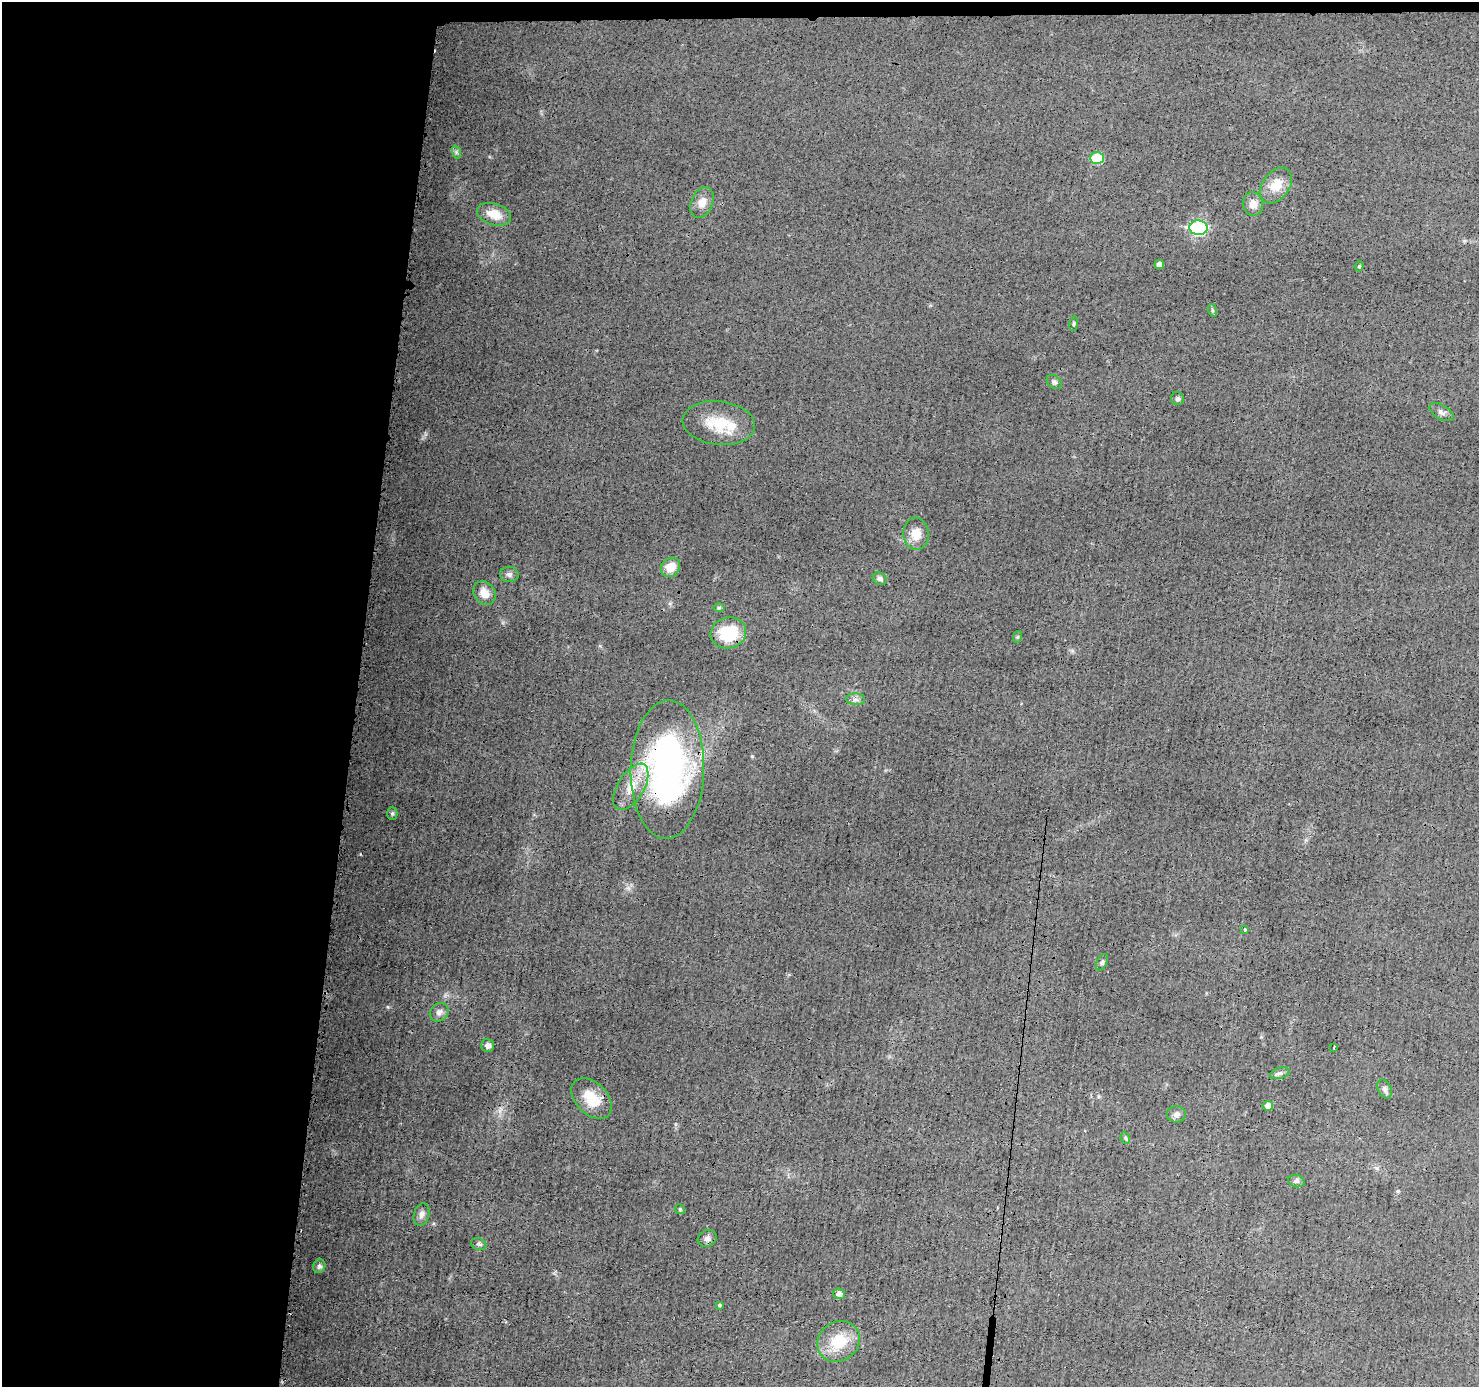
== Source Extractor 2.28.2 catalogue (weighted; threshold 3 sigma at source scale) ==
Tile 1 of 3 x 3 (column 1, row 1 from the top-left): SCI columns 8-1484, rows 2877-4261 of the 4448 x 4462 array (HDU 1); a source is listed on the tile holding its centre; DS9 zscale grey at full resolution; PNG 1481 x 1389 px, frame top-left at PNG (2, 2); each listed source drawn as its Kron ellipse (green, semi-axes under 4 px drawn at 4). Shown black and unused: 25% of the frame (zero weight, under 3 of 4 exposures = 1% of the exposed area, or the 3 px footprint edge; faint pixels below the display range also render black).
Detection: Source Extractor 2.28.2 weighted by HDU 2 'WHT'; one run over the whole footprint, this tile lists its part. Background 0.0142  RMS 0.0031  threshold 0.0138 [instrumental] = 3 sigma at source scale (4.5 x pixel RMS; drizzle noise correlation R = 1.50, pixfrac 1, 0.05/0.05 arcsec/px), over >= 5 px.
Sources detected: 48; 1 inside a brighter listed object's ellipse — not listed separately; the other 47 listed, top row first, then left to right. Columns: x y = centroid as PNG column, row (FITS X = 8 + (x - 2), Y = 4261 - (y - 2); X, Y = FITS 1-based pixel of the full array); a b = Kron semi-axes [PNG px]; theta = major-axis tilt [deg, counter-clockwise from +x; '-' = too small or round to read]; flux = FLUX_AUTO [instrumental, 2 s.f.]
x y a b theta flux
456 152 7 4 -72 0.54
1097 158 7 6 - 12
1276 185 20 13 54 5.2
702 203 16 11 68 2.8
1253 204 12 10 -82 2.4
494 214 17 10 -18 4.8
1198 228 9 7 -2 43
1159 265 5 4 - 1.5
1359 266 5 4 - 0.43
1212 310 6 4 -72 0.44
1074 324 7 3 82 0.39
1054 382 8 6 -38 0.77
1177 399 7 6 - 0.73
1441 412 13 7 -30 1.2
719 423 36 22 -7 11
916 534 16 13 -87 4.2
670 567 10 9 - 4.4
509 574 9 7 -1 1.1
880 579 7 6 - 0.78
484 593 12 10 -54 3.4
719 607 6 4 1 0.4
728 633 18 15 15 14
1017 637 6 4 71 0.33
855 699 9 6 -5 0.99
667 769 69 36 89 97
631 787 26 13 59 6.8
392 813 6 5 - 0.54
1245 930 3 3 - 1.2
1102 962 9 5 63 0.64
439 1012 10 8 44 1.4
488 1045 6 6 - 1.2
1334 1047 3 2 - 0.85
1280 1073 10 5 14 0.85
1384 1089 10 6 -65 1.1
592 1098 24 15 -45 7.9
1268 1106 5 4 - 2.5
1176 1114 9 8 - 1.3
1125 1138 6 4 -70 0.46
1296 1181 8 6 -16 0.82
680 1209 5 4 - 0.38
422 1215 11 7 73 1.5
707 1238 10 8 27 1.2
479 1244 8 6 -21 0.71
319 1266 7 6 - 0.83
839 1294 6 5 - 1.5
719 1305 4 3 - 0.48
839 1341 22 19 36 10
Overlapping masked pixels (flux is a lower limit): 2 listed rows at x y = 728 633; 667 769